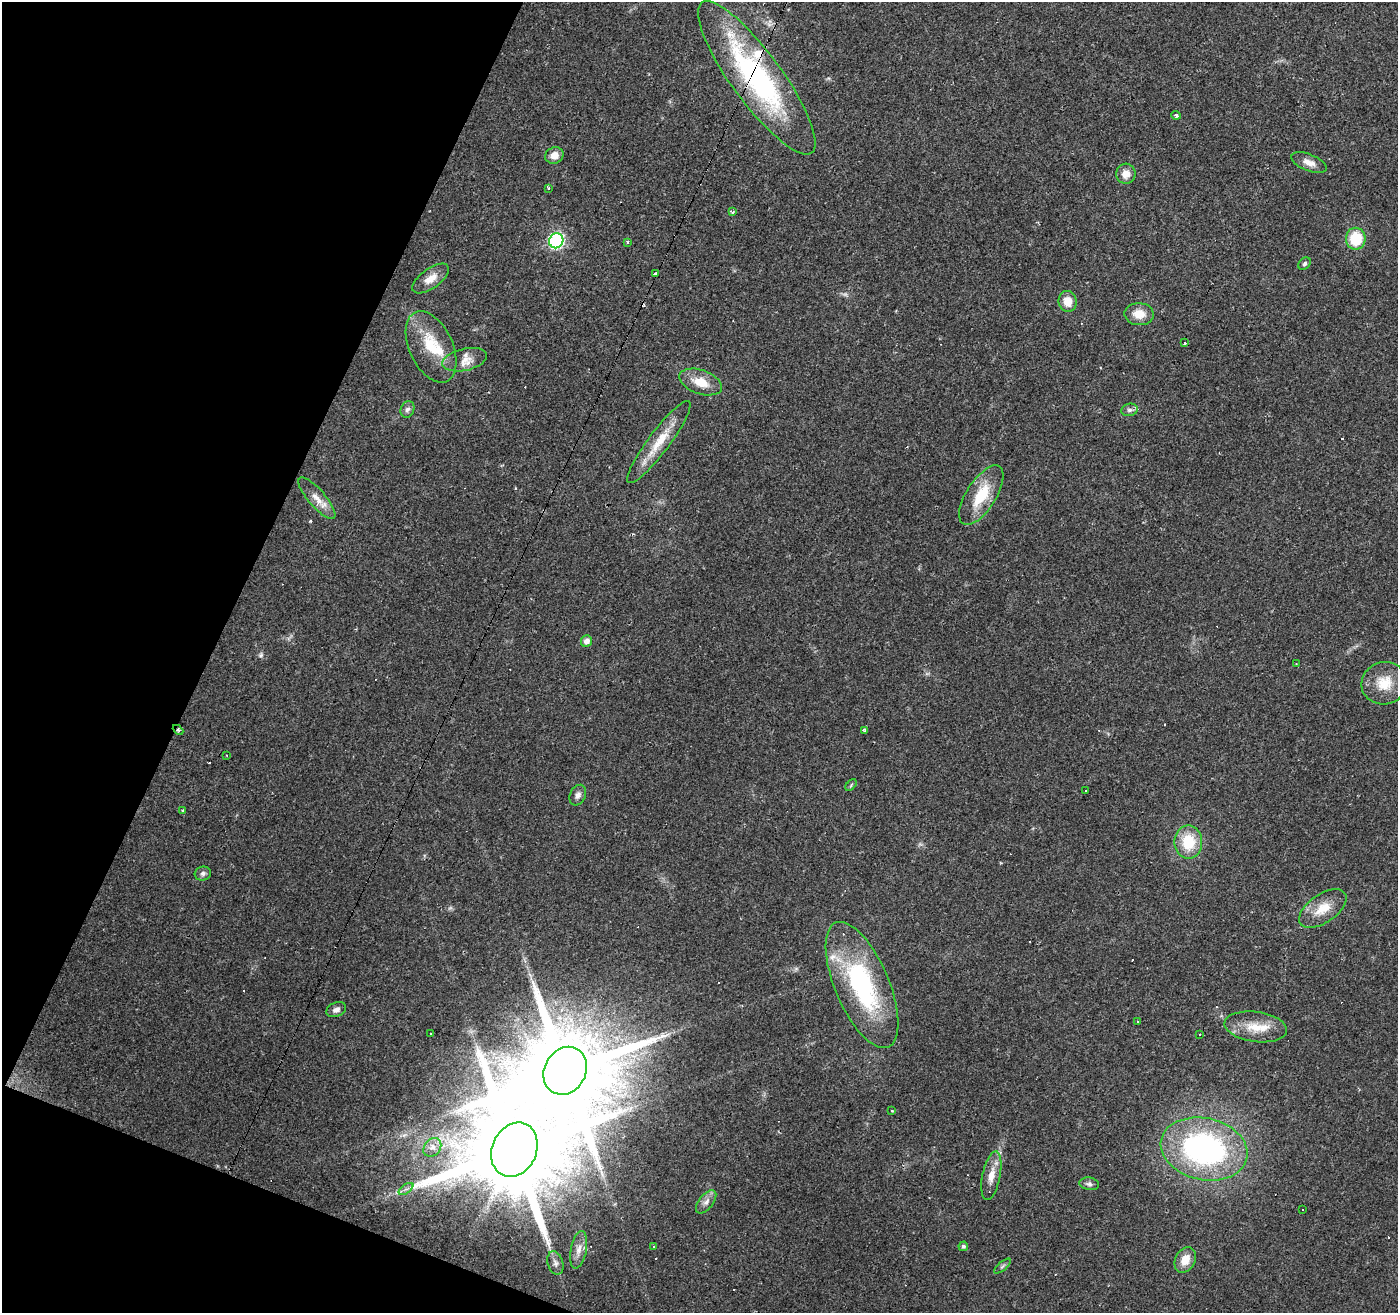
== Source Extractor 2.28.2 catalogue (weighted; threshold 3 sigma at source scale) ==
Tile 9 of 4 x 4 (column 1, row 3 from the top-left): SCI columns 1-1396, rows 1514-2824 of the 5588 x 5714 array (HDU 1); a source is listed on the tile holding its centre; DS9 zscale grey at full resolution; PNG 1400 x 1315 px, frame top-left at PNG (2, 2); each listed source drawn as its Kron ellipse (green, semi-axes under 4 px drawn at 4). Shown black and unused: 19% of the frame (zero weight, under 2 of 3 exposures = <1% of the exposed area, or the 3 px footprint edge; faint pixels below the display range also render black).
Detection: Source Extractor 2.28.2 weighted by HDU 2 'WHT'; one run over the whole footprint, this tile lists its part. Background 0.0359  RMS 0.0044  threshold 0.0198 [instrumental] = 3 sigma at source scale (4.5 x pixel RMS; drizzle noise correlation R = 1.50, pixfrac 1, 0.0396/0.0396 arcsec/px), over >= 5 px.
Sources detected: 83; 2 too faint to see at this stretch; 19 cosmic-ray / hot-pixel residue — neither listed nor drawn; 3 inside a brighter listed object's ellipse — not listed separately; the other 59 listed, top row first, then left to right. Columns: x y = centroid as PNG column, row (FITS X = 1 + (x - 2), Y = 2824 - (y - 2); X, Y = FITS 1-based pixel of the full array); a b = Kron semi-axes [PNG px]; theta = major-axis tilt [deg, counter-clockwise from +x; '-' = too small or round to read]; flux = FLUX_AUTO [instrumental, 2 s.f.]
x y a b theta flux
757 78 93 25 -54 93
1176 115 5 4 - 0.95
554 155 9 8 - 3.6
1309 163 19 8 -21 3.6
1126 174 10 9 - 3.9
548 188 3 3 - 0.77
732 212 4 3 - 0.89
1356 239 11 10 - 16
556 241 8 7 - 82
627 242 4 2 - 0.52
1305 264 7 5 47 0.94
656 274 4 3 - 4.3
431 279 21 10 36 5.3
1068 301 10 9 - 5.8
1139 314 14 11 -3 6.3
1184 343 3 3 - 1.4
431 347 38 21 -65 18
465 360 23 11 13 5.6
701 382 22 12 -19 8.3
407 409 8 6 66 1.6
1129 410 8 6 14 1.3
659 442 50 10 53 13
981 495 34 14 58 16
317 498 26 8 -49 5.5
586 641 6 5 - 2.8
1296 664 3 2 - 0.32
1384 683 23 21 14 11
178 730 6 4 -44 0.7
865 731 4 3 - 1.8
227 755 2 2 - 0.36
851 785 7 4 47 0.59
1086 791 3 2 - 0.71
578 795 11 7 64 2.1
183 810 4 3 - 0.43
1188 842 17 14 -90 15
203 874 8 7 - 1.4
1323 909 27 14 35 9.8
862 985 68 27 -67 67
336 1010 10 7 23 1.9
1137 1022 3 2 - 0.58
1256 1027 31 15 -8 11
430 1033 3 3 - 2.2
1200 1034 3 2 - 0.46
565 1071 25 20 61 10000
892 1111 3 2 - 0.73
432 1147 10 8 52 2.7
1204 1149 44 31 -13 110
514 1150 28 22 65 12000
991 1176 25 9 79 5.6
1089 1184 10 6 -10 1.4
406 1189 8 4 35 1.4
706 1202 13 7 51 2.6
1303 1210 3 2 - 0.37
654 1246 3 3 - 1.1
963 1246 5 4 - 0.99
579 1250 19 8 79 3.7
1185 1260 13 10 61 6.2
555 1263 12 7 -73 2.3
1002 1266 10 3 40 0.82
Overlapping masked pixels (flux is a lower limit): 4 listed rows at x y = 757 78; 656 274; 178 730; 514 1150
Unlisted compact peaks at least as high as the median listed source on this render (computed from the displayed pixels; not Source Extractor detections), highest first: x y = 261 655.